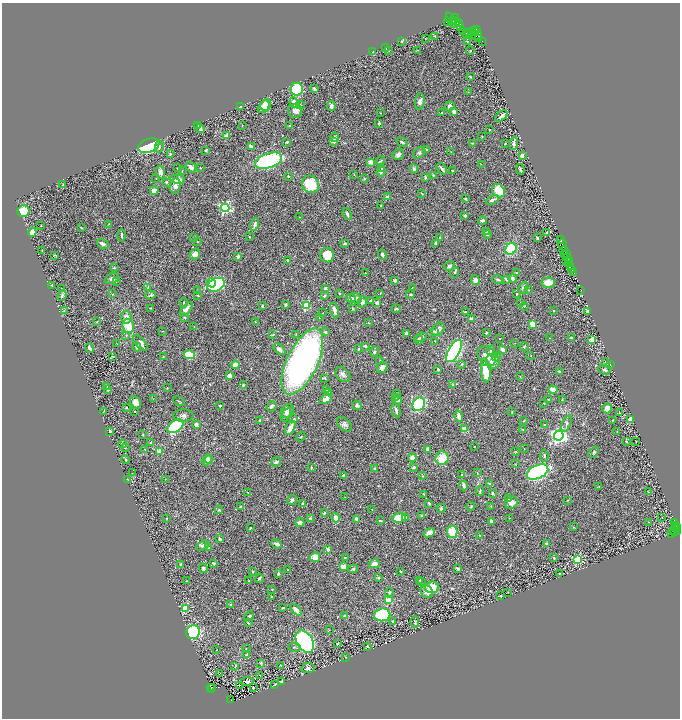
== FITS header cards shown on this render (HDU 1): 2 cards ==
NAXIS1  =                 1356
NAXIS2  =                 1432

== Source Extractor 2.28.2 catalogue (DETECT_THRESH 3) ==
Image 1356 x 1432 px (HDU 1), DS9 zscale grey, zoomed out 1/2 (1 PNG px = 2 x 2 image px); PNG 682 x 720 px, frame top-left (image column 1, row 1431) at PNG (2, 3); each listed source drawn as its Kron ellipse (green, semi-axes under 4 px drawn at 4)
Background 0.459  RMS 0.026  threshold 0.0777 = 3 sigma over >= 5 px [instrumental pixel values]
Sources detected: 486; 29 cannot appear on this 1/2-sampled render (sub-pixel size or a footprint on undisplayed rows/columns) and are neither listed nor drawn; the other 457 listed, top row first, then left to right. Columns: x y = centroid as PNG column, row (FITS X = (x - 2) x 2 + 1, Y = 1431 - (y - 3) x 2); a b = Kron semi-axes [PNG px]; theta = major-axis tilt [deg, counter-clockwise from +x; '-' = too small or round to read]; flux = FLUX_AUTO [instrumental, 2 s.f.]
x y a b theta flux
455 18 4 3 - 320
451 20 8 4 -65 720
454 21 2 2 - 200
447 22 4 2 - 320
458 22 3 2 - 430
455 23 4 2 - 280
460 26 5 4 - 710
477 30 2 1 - 47
472 31 2 2 - 160
475 31 4 2 - 300
462 32 2 1 - 44
469 32 3 1 - 12
467 33 3 2 - 54
473 35 2 1 - 0.68
477 35 5 4 - 270
435 36 4 3 - 3
425 38 2 2 - 1.7
479 38 2 1 - 20
402 41 4 2 - 4.5
467 41 3 2 - 2.5
482 41 2 1 - 4.9
385 48 2 2 - 3.9
417 50 2 2 - 2.1
389 51 2 2 - 1.7
470 51 4 3 - 3.7
373 52 2 2 - 3.7
470 76 3 2 - 3.6
297 89 6 6 - 450
315 89 4 3 - 10
468 92 2 1 - 1.4
420 101 8 4 82 17
294 102 5 4 - 36
266 105 6 4 55 56
300 105 4 3 - 8
240 106 3 2 - 14
331 106 5 3 - 13
450 106 5 4 - 18
264 107 7 5 55 110
295 111 7 7 - 30
442 112 3 2 - 3.9
454 112 4 3 - 18
381 113 3 2 - 1.6
501 116 7 2 38 14
379 124 4 3 - 8.3
198 125 4 2 - 4.9
242 126 3 2 - 3
290 126 3 3 - 12
200 129 4 3 - 24
490 130 2 2 - 2.9
226 136 4 3 - 43
482 136 3 2 - 2.5
335 137 5 3 - 14
287 142 3 2 - 4.8
334 142 4 3 - 15
402 142 6 3 -30 9.9
473 143 4 3 - 4.9
505 143 2 1 - 2.5
514 143 7 4 82 12
149 146 11 6 20 300
252 146 4 2 - 17
159 147 6 4 83 11
205 150 3 2 - 4
426 150 3 2 - 3.1
451 152 2 2 - 2.1
419 153 7 5 44 9.4
170 154 3 2 - 3.6
398 155 6 5 - 16
522 156 2 2 - 56
268 161 14 7 18 480
380 161 5 2 - 5.5
370 162 3 3 - 36
481 164 3 2 - 1.9
191 167 6 3 -52 17
177 168 3 2 - 3.1
200 168 2 2 - 2.4
381 168 4 3 - 4.7
414 169 4 4 - 9.2
442 169 6 3 -53 12
520 169 5 2 - 6.9
182 171 3 2 - 3
452 171 2 2 - 3.3
160 172 6 4 -74 21
381 172 5 4 - 7.9
354 175 3 2 - 1.9
433 175 3 3 - 3.9
288 176 3 3 - 4.6
156 178 2 2 - 2
425 178 4 3 - 6.6
177 179 8 4 -7 40
364 179 3 3 - 5
166 182 3 3 - 5.8
311 184 9 8 - 150
63 185 2 2 - 2.1
175 186 8 5 80 19
154 190 4 4 - 31
499 191 7 5 -49 96
422 193 3 1 - 2.2
387 197 3 3 - 19
465 199 4 3 - 3.5
492 200 7 3 24 13
381 205 2 2 - 3.7
225 208 4 4 - 700
23 211 6 6 - 110
347 214 6 3 -68 8.1
465 216 3 2 - 7.5
299 217 3 2 - 1.9
482 221 4 3 - 10
109 224 3 2 - 2.3
255 225 6 3 76 19
41 226 2 1 - 1.3
81 228 3 2 - 2.8
486 231 3 3 - 5.4
32 232 4 3 - 110
547 232 3 2 - 10
121 235 6 2 90 8.7
487 235 4 2 - 3
194 237 3 2 - 2.1
249 237 2 2 - 3.8
440 237 3 3 - 6.4
537 238 3 2 - 5.4
560 240 3 2 - 240
197 242 2 2 - 2.3
345 243 4 3 - 6.4
436 243 4 3 - 8.1
103 244 6 3 -32 18
562 245 5 2 - 330
511 249 6 5 - 310
42 250 4 2 - 2.7
564 251 4 1 - 80
195 254 6 5 - 27
564 254 3 1 - 20
566 254 3 1 - 26
55 255 4 2 - 3.7
327 255 7 7 - 110
382 255 5 2 - 12
238 256 4 3 - 13
567 257 3 2 - 110
288 260 2 2 - 16
569 261 4 2 - 61
567 262 3 1 - 8.3
450 266 5 4 - 13
571 266 4 1 - 70
114 268 3 3 - 4.7
572 270 2 2 - 51
455 272 5 3 - 6.5
517 272 3 2 - 2.2
574 272 2 1 - 58
365 273 2 2 - 2
513 278 4 3 - 9.9
112 279 7 5 23 12
506 279 4 3 - 9
395 280 2 2 - 31
475 280 5 4 - 19
498 280 5 2 - 8
116 282 2 2 - 2.6
211 283 4 3 - 92
548 283 7 5 3 40
52 285 2 2 - 4
216 285 9 6 24 630
148 287 4 2 - 3.2
412 287 2 1 - 1.2
325 288 3 3 - 9.3
523 288 6 3 61 8.4
62 289 4 2 - 4.4
528 290 2 2 - 2.4
581 290 2 2 - 64
197 291 4 3 - 3.5
380 293 3 2 - 2.5
112 294 3 3 - 3.5
339 294 2 2 - 3.5
410 294 4 3 - 5.7
517 294 4 2 - 3.6
151 295 5 4 - 8.2
198 295 4 3 - 4.3
62 296 6 4 68 10
324 296 4 3 - 7.1
351 298 5 3 - 23
356 298 6 5 - 19
370 301 4 2 - 8.5
362 302 6 4 84 18
184 303 4 2 - 5.3
377 303 3 2 - 26
520 303 3 2 - 2.3
285 304 3 3 - 6.3
262 306 2 2 - 12
306 306 3 3 - 190
524 306 3 2 - 4
150 308 3 2 - 2.6
353 308 3 2 - 6.1
186 309 8 3 49 23
396 309 4 3 - 6.8
334 310 8 3 -79 24
553 310 3 2 - 2.1
64 311 3 2 - 3.6
587 311 2 2 - 11
465 312 3 2 - 4
322 313 2 1 - 1.2
126 317 6 5 - 31
185 318 4 3 - 5.1
319 318 3 2 - 3.5
472 319 3 3 - 19
97 322 2 2 - 2.3
255 322 2 2 - 2.3
368 323 3 2 - 2.6
533 324 3 3 - 66
128 326 7 5 -79 84
194 327 3 1 - 1.9
438 329 7 5 46 19
163 331 2 2 - 1.6
434 331 2 2 - 12
325 332 4 3 - 6.6
406 333 3 3 - 13
486 333 3 2 - 5.5
296 334 3 2 - 2.4
126 335 4 3 - 4.3
273 335 3 3 - 4.4
421 337 6 3 25 11
500 338 2 2 - 1.7
550 338 2 1 - 1.6
571 338 3 2 - 4.6
419 340 4 3 - 10
592 340 4 4 - 34
435 341 2 2 - 2.4
141 343 9 5 -47 24
515 343 2 2 - 1.9
117 344 3 2 - 2.3
365 346 4 2 - 6.4
137 347 4 3 - 11
524 347 4 2 - 8.5
89 348 5 3 - 20
279 349 7 3 -42 22
359 349 2 2 - 10
503 350 4 3 - 23
454 351 12 5 61 1100
491 351 5 3 - 9.3
374 352 5 4 - 6.9
189 355 5 4 - 130
531 355 2 1 - 1.7
112 356 3 2 - 2.4
487 356 11 8 -54 49
163 357 3 2 - 2.6
496 357 4 3 - 6
380 361 2 2 - 3.5
493 361 7 7 - 34
302 362 36 15 65 2000
606 362 3 2 - 3.4
462 364 4 3 - 4
610 364 2 2 - 2.5
235 365 4 3 - 47
382 367 6 5 - 24
438 369 3 3 - 7.8
486 370 12 4 -84 120
605 370 6 4 -25 12
559 372 3 3 - 7.3
343 374 8 6 -44 17
230 376 4 3 - 25
520 376 3 2 - 2.3
325 378 4 3 - 5.5
243 385 3 2 - 6.3
453 385 3 3 - 3.6
107 386 3 2 - 2.5
167 388 4 3 - 3.6
327 389 4 3 - 5.3
108 390 3 2 - 5.4
553 390 4 3 - 56
329 393 4 3 - 7.2
397 394 3 3 - 10
395 397 4 3 - 4
153 399 2 1 - 1.1
326 399 7 4 33 37
398 400 4 3 - 10
549 400 3 2 - 3.8
562 400 3 2 - 2.6
179 401 6 2 -26 4.3
135 402 6 5 - 33
544 403 3 2 - 2.4
419 404 7 6 - 370
357 405 5 3 - 11
220 406 2 2 - 14
271 406 6 4 52 13
126 407 2 2 - 4.2
607 408 5 4 - 57
396 410 8 3 -77 13
104 411 3 2 - 2
287 411 7 6 - 26
135 412 2 2 - 2
512 412 3 2 - 3.4
619 413 2 1 - 2.5
286 415 7 3 58 9.5
183 416 10 6 0 18
459 416 6 4 -77 19
294 419 3 3 - 5.7
631 419 3 2 - 140
260 420 3 2 - 7
524 420 3 2 - 4.5
613 420 3 2 - 2.9
566 423 8 3 68 11
344 424 8 5 -41 15
196 425 3 2 - 25
544 425 2 2 - 2
175 426 9 5 34 340
290 428 7 3 62 58
465 429 3 3 - 64
523 430 2 1 - 2.4
110 431 2 2 - 18
617 432 3 2 - 1.9
143 435 3 2 - 3.4
559 436 5 4 - 1800
301 437 5 2 - 4.6
626 441 3 3 - 4.6
636 441 2 1 - 2.4
150 443 3 3 - 4.9
122 444 4 4 - 7.3
474 446 2 1 - 1.7
125 448 2 2 - 2.3
145 449 3 2 - 2.6
427 449 3 3 - 9.5
524 449 3 2 - 2.2
159 452 2 2 - 85
515 452 3 3 - 3.2
594 452 6 3 47 8.3
544 456 5 3 - 7.7
412 458 4 4 - 27
442 458 7 6 - 81
125 459 4 2 - 3.7
209 459 4 3 - 15
207 460 6 4 67 33
276 462 5 3 - 8.4
515 464 3 2 - 2
414 467 3 3 - 8.5
311 468 3 2 - 5.8
374 468 4 3 - 5.3
477 472 3 2 - 1.7
538 472 11 6 24 1100
132 473 2 1 - 1.3
343 475 2 2 - 6.4
461 475 3 2 - 7
423 476 3 2 - 3
128 479 3 2 - 3
165 479 2 2 - 2.1
490 484 3 2 - 9.5
464 485 5 2 - 21
599 486 2 2 - 2.1
480 491 5 2 - 5.6
248 492 2 2 - 1.9
648 492 2 1 - 2.1
493 493 4 3 - 7.7
424 494 2 2 - 2.8
345 497 3 2 - 1.9
508 499 3 2 - 3.4
292 500 5 4 - 14
568 500 3 2 - 2.6
429 503 3 2 - 6.3
511 503 7 5 35 30
303 504 3 2 - 9.7
491 506 2 2 - 1.8
240 507 2 2 - 3.2
471 507 4 2 - 4.3
441 508 4 4 - 8.4
372 509 2 1 - 1.7
219 510 4 3 - 4
324 513 4 3 - 5.8
421 516 3 3 - 3.3
405 517 2 2 - 24
166 518 3 2 - 2.7
336 518 5 4 - 45
399 518 7 5 8 110
509 518 3 2 - 1.5
662 518 2 2 - 54
310 519 3 2 - 8.4
357 519 3 2 - 28
380 521 3 2 - 5
491 521 4 3 - 11
648 522 3 2 - 1.5
674 522 2 1 - 12
300 523 4 4 - 24
675 525 2 1 - 15
573 527 3 2 - 2.7
676 527 2 2 - 78
250 528 2 2 - 4.1
673 530 3 2 - 1.6
675 531 2 1 - 40
452 532 6 5 - 110
678 532 3 2 - 230
429 533 6 4 21 42
672 534 3 2 - 3.7
480 535 2 2 - 4.2
219 539 4 3 - 9
547 543 3 2 - 7.7
277 544 5 3 - 17
203 546 7 4 33 12
209 548 2 2 - 3.8
328 550 3 2 - 20
315 557 5 4 - 36
345 557 3 2 - 4.6
554 558 3 2 - 6.8
578 559 3 3 - 310
213 563 4 3 - 5.5
181 564 3 2 - 3.9
374 564 5 4 - 31
344 567 4 3 - 55
203 568 5 4 - 9
353 569 5 4 - 8
458 569 3 2 - 10
288 570 2 2 - 2
253 572 3 2 - 2.7
400 572 2 2 - 5.2
560 573 2 1 - 1.3
278 574 4 3 - 7.4
378 577 3 3 - 7.3
259 578 4 3 - 9.7
420 580 4 2 - 4.1
186 581 3 2 - 2.7
249 581 2 2 - 2
421 582 2 2 - 3
432 587 7 6 - 85
272 589 3 2 - 2.8
427 591 7 5 -44 32
389 592 5 3 - 6.5
508 592 2 1 - 1.5
501 596 3 2 - 2.9
272 597 3 2 - 3.1
388 600 3 3 - 54
231 605 4 2 - 3.3
283 608 4 2 - 4.7
185 609 3 3 - 300
296 610 7 3 -48 31
382 615 8 6 6 400
249 616 5 4 - 11
345 616 3 2 - 4.8
393 621 3 3 - 8.6
415 622 6 3 -86 5.2
248 623 4 2 - 2.9
329 630 2 1 - 1.4
193 632 7 6 - 380
305 642 12 8 -58 1400
338 643 4 2 - 3.8
367 646 3 3 - 7
294 647 6 3 -11 6.2
246 649 2 2 - 2
217 650 2 2 - 2
246 655 4 3 - 5.5
346 657 3 3 - 3.3
261 663 4 3 - 4.8
281 665 3 2 - 2.3
235 666 3 2 - 2.6
308 668 7 5 10 14
219 674 2 1 - 36
260 675 2 1 - 1.4
247 682 6 3 5 10
282 682 4 2 - 13
275 684 3 2 - 3.7
239 685 2 1 - 39
212 687 2 1 - 9.8
211 688 4 2 - 51
253 688 2 1 - 3.2
231 699 2 2 - 10
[29 sub-pixel or undisplayed-footprint detections neither listed nor drawn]